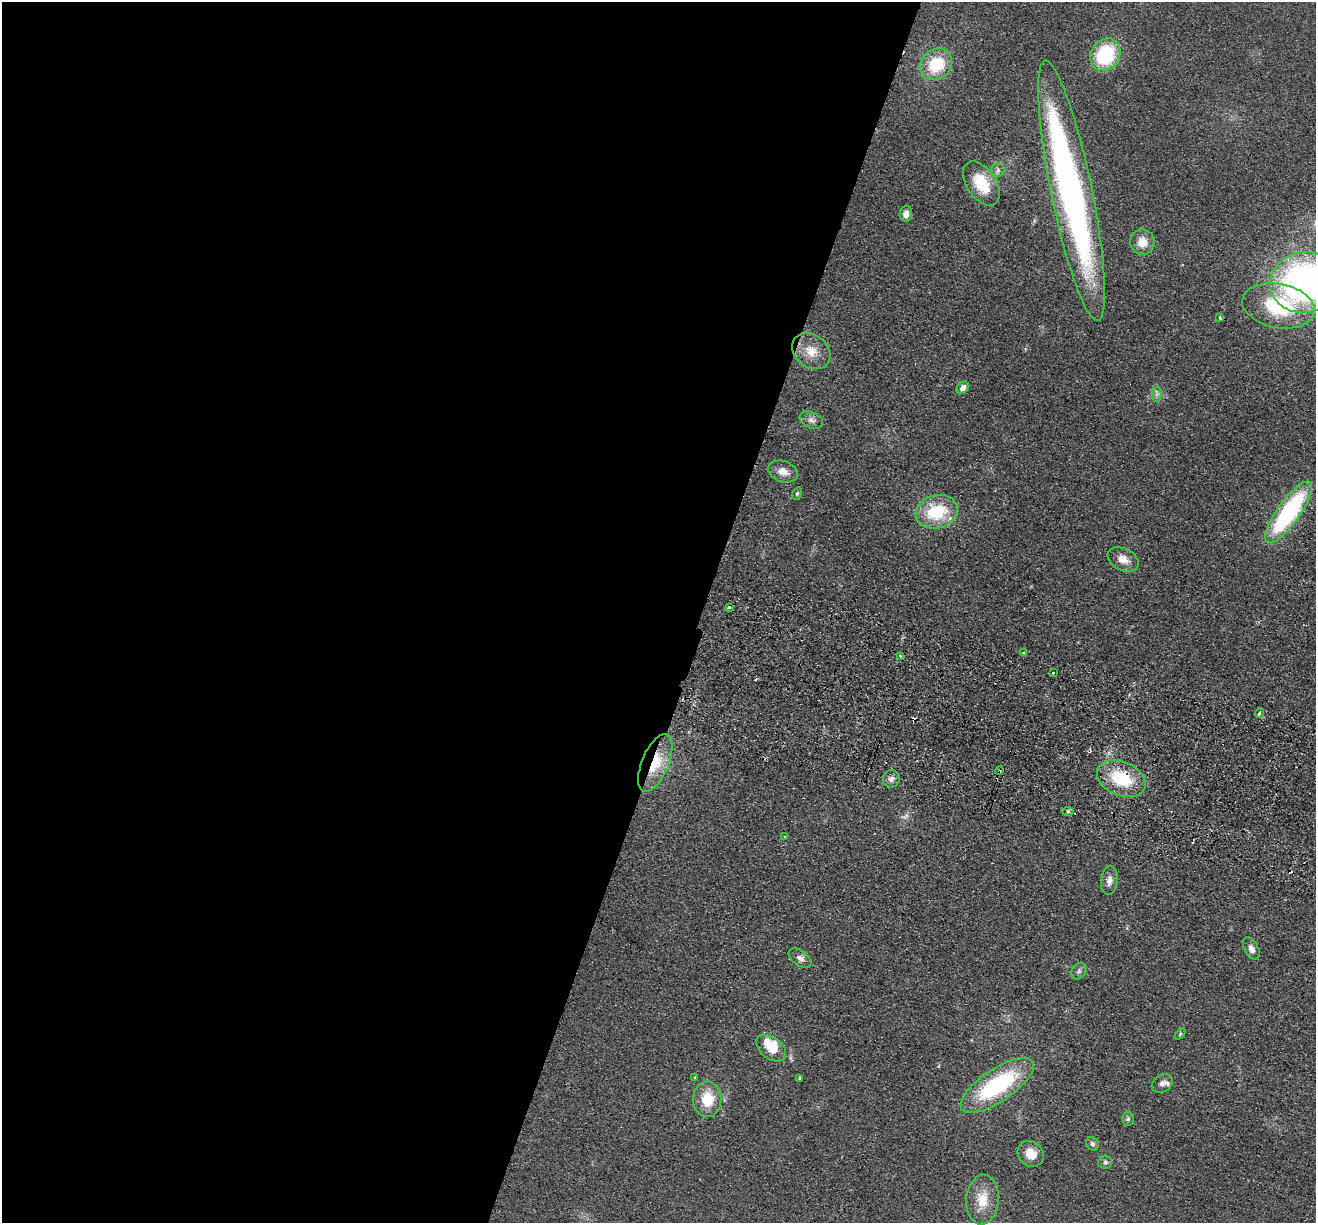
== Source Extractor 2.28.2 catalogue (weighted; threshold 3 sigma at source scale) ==
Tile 5 of 4 x 4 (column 1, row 2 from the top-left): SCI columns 20-1333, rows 2630-3850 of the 5292 x 5384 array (HDU 1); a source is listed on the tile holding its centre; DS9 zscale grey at full resolution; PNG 1318 x 1225 px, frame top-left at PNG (2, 2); each listed source drawn as its Kron ellipse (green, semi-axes under 4 px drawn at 4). Shown black and unused: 53% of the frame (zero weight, under 2 of 3 exposures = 3% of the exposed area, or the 3 px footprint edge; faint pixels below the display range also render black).
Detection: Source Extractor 2.28.2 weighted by HDU 2 'WHT'; one run over the whole footprint, this tile lists its part. Background 0.0571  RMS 0.009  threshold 0.0403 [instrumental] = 3 sigma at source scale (4.5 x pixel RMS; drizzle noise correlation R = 1.50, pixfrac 1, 0.05/0.05 arcsec/px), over >= 5 px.
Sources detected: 53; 1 inside a brighter object's white glare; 4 cosmic-ray / hot-pixel residue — neither listed nor drawn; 2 inside a brighter listed object's ellipse — not listed separately; the other 46 listed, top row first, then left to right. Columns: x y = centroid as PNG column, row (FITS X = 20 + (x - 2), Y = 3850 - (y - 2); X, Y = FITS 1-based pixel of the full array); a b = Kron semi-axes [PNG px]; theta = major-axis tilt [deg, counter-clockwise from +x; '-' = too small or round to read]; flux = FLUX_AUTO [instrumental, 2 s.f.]
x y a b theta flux
1105 55 17 14 59 59
936 64 17 14 44 37
998 170 6 6 - 2.5
981 183 25 14 -56 30
1071 191 133 20 -78 370
906 214 8 6 84 5.6
1142 242 13 12 - 12
1305 282 35 30 12 350
1278 306 37 22 -11 70
1220 317 4 3 - 1.2
811 351 21 16 -37 17
963 388 7 5 44 5.5
1156 394 7 5 89 2.3
811 420 12 8 -24 4.4
783 472 15 10 -21 8.6
797 493 6 4 63 1.4
937 512 21 16 16 43
1289 512 37 11 55 120
1123 559 17 11 -27 8.9
729 607 3 3 - 2.9
1023 653 3 3 - 3.5
900 656 3 3 - 1.6
1053 673 3 3 - 1.8
1259 713 4 3 - 4.5
655 763 31 13 67 29
999 771 4 3 - 1.2
891 779 9 8 - 4
1121 779 25 16 -23 43
1068 812 6 4 2 1.5
785 836 3 2 - 0.99
1109 881 14 8 84 5.6
1251 949 12 7 -62 5
800 958 13 7 -36 4.5
1079 971 9 7 51 2.7
1180 1034 6 4 47 1.3
771 1048 17 10 -37 13
695 1077 3 3 - 1.5
799 1078 3 3 - 2.2
1162 1083 11 8 31 4.8
997 1085 43 16 34 95
707 1099 18 14 89 23
1128 1119 7 6 - 1.7
1092 1144 7 6 - 2.2
1031 1154 14 12 -45 12
1105 1162 7 6 - 2.6
983 1200 25 16 86 20
Overlapping masked pixels (flux is a lower limit): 3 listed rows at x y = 655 763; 999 771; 1121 779
Isophote crosses this tile's border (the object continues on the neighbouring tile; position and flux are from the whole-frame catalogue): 1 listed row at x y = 1305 282